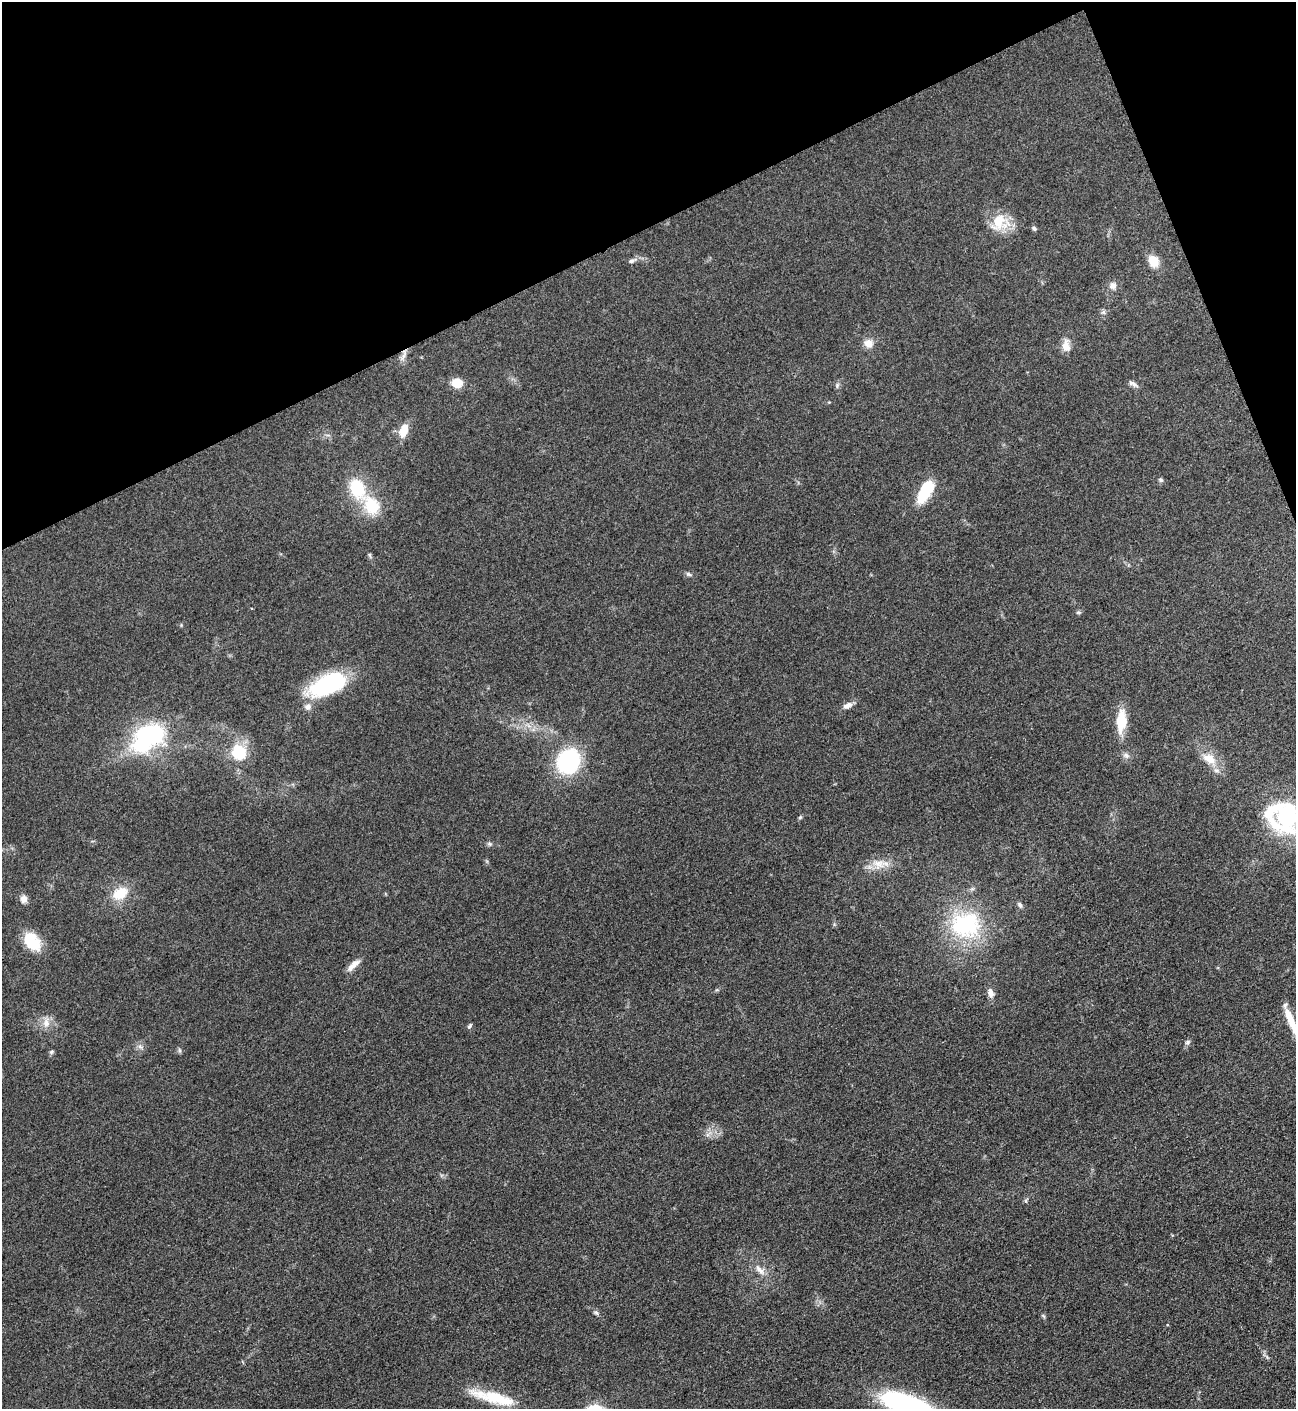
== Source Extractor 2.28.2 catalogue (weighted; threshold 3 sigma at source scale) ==
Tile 3 of 4 x 4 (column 3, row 1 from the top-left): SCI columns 2752-4045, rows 4229-5635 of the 5636 x 5647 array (HDU 1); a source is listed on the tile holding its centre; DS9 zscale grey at full resolution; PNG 1298 x 1411 px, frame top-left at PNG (2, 2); no overlay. Shown black and unused: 20% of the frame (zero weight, under 3 of 5 exposures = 1% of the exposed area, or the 3 px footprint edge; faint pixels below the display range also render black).
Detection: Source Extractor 2.28.2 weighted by HDU 2 'WHT'; one run over the whole footprint, this tile lists its part. Background 0.095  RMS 0.0068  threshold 0.0304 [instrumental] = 3 sigma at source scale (4.5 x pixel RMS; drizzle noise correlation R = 1.50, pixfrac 1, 0.05/0.05 arcsec/px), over >= 5 px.
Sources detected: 56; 2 inside a brighter object's white glare — not listed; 3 inside a brighter listed object's ellipse — not listed separately; the other 51 listed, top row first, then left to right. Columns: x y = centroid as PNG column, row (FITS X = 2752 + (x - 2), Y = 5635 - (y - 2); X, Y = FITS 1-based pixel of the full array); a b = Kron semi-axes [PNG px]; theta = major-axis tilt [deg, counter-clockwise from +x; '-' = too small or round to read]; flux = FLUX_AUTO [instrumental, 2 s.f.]
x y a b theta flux
999 222 26 21 21 18
1034 228 6 5 - 1.4
632 261 11 6 21 2.5
1153 261 12 10 -57 12
1113 286 10 9 - 3.8
1103 312 7 5 44 1.6
868 343 11 10 - 6.4
1066 346 14 9 -88 6.7
403 356 15 4 64 2.9
457 383 10 9 - 11
1133 384 15 5 -32 2.4
837 385 8 5 70 1.5
404 430 17 10 73 9.3
1161 480 7 6 - 1.4
357 488 22 15 -65 29
926 490 24 10 62 35
372 506 26 18 -56 24
370 555 8 4 -81 1.2
689 574 9 4 -25 1.5
1078 612 7 5 6 1.1
327 685 39 18 25 73
847 705 12 7 27 3.9
1121 721 30 12 85 16
142 743 39 27 87 56
238 752 16 15 - 26
1126 755 9 7 -14 2.6
1209 759 23 12 -32 12
568 761 17 15 62 110
800 817 5 5 - 0.89
1287 817 32 23 60 86
489 844 7 5 -21 1.4
879 864 21 15 -8 11
120 893 17 12 32 16
24 899 9 8 - 4.3
1020 905 8 5 -47 1.8
965 925 43 37 5 64
32 941 19 13 -51 24
353 965 20 7 41 5.6
991 993 13 7 -76 4.2
46 1022 14 9 86 6
1291 1022 35 8 -68 14
470 1026 8 4 54 1.2
1187 1042 8 6 52 1.7
140 1047 8 4 -37 1.7
179 1050 7 4 -71 1.1
51 1052 6 5 - 1.1
760 1270 19 8 -48 6
596 1313 7 5 -66 1.5
1043 1316 8 3 -45 0.88
493 1397 59 12 -14 28
908 1405 55 17 -18 130
Isophote crosses this tile's border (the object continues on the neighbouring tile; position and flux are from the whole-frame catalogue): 3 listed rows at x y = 1287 817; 1291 1022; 908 1405